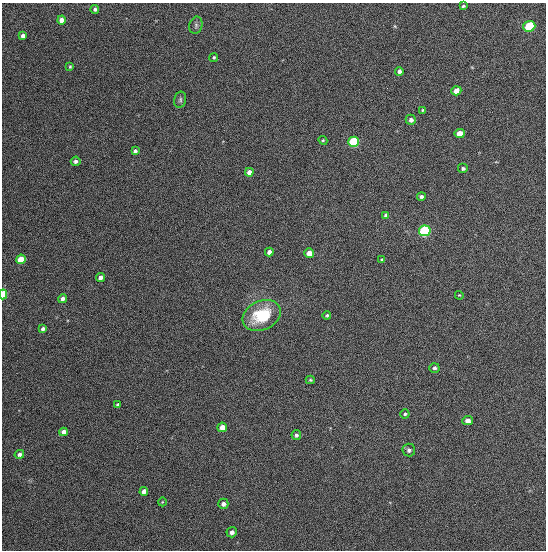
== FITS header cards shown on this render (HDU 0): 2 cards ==
NAXIS1  =                  544
NAXIS2  =                  548

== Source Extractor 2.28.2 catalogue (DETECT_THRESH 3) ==
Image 544 x 548 px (HDU 0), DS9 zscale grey, 1 PNG px = 1 image px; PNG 548 x 552 px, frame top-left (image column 1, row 548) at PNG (2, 3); each listed source drawn as its Kron ellipse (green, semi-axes under 4 px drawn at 4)
Background 1340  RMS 63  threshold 188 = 3 sigma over >= 5 px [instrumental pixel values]
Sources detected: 48; all 48 listed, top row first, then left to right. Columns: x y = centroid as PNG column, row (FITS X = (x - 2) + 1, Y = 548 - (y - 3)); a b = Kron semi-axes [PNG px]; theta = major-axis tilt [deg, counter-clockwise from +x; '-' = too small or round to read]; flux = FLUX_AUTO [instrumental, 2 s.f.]
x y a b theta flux
463 6 3 3 - 5600
95 9 4 4 - 10000
62 20 4 4 - 31000
196 25 9 6 77 11000
529 26 6 5 - 270000
23 36 4 4 - 15000
214 57 4 4 - 6600
70 67 4 3 - 4400
399 71 4 4 - 13000
456 91 5 4 - 33000
180 100 8 6 77 10000
423 110 4 3 - 4900
411 120 5 5 - 15000
460 134 5 4 - 52000
323 140 4 4 - 4900
354 142 5 5 - 320000
135 151 4 4 - 14000
76 161 5 4 - 14000
463 169 5 5 - 8800
249 172 4 4 - 23000
421 196 4 3 - 11000
386 215 4 4 - 12000
425 231 6 5 - 530000
269 252 4 4 - 22000
309 253 5 4 - 51000
21 259 5 4 - 110000
382 260 4 3 - 7200
100 277 4 4 - 19000
3 294 5 3 - 180000
459 295 4 3 - 3800
63 299 4 4 - 17000
262 315 20 14 24 190000
327 315 4 4 - 6900
43 329 4 3 - 13000
434 368 5 5 - 8200
310 380 4 4 - 6000
118 405 3 3 - 7200
405 414 4 4 - 5900
467 421 5 4 - 20000
222 427 5 4 - 36000
63 432 4 4 - 18000
296 435 5 4 - 9500
409 450 6 6 - 11000
19 454 5 4 - 13000
144 491 4 4 - 18000
162 502 4 3 - 2800
223 504 5 5 - 15000
232 532 5 5 - 15000
At the frame edge (FLAGS 8, measured only in part): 1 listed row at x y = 3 294